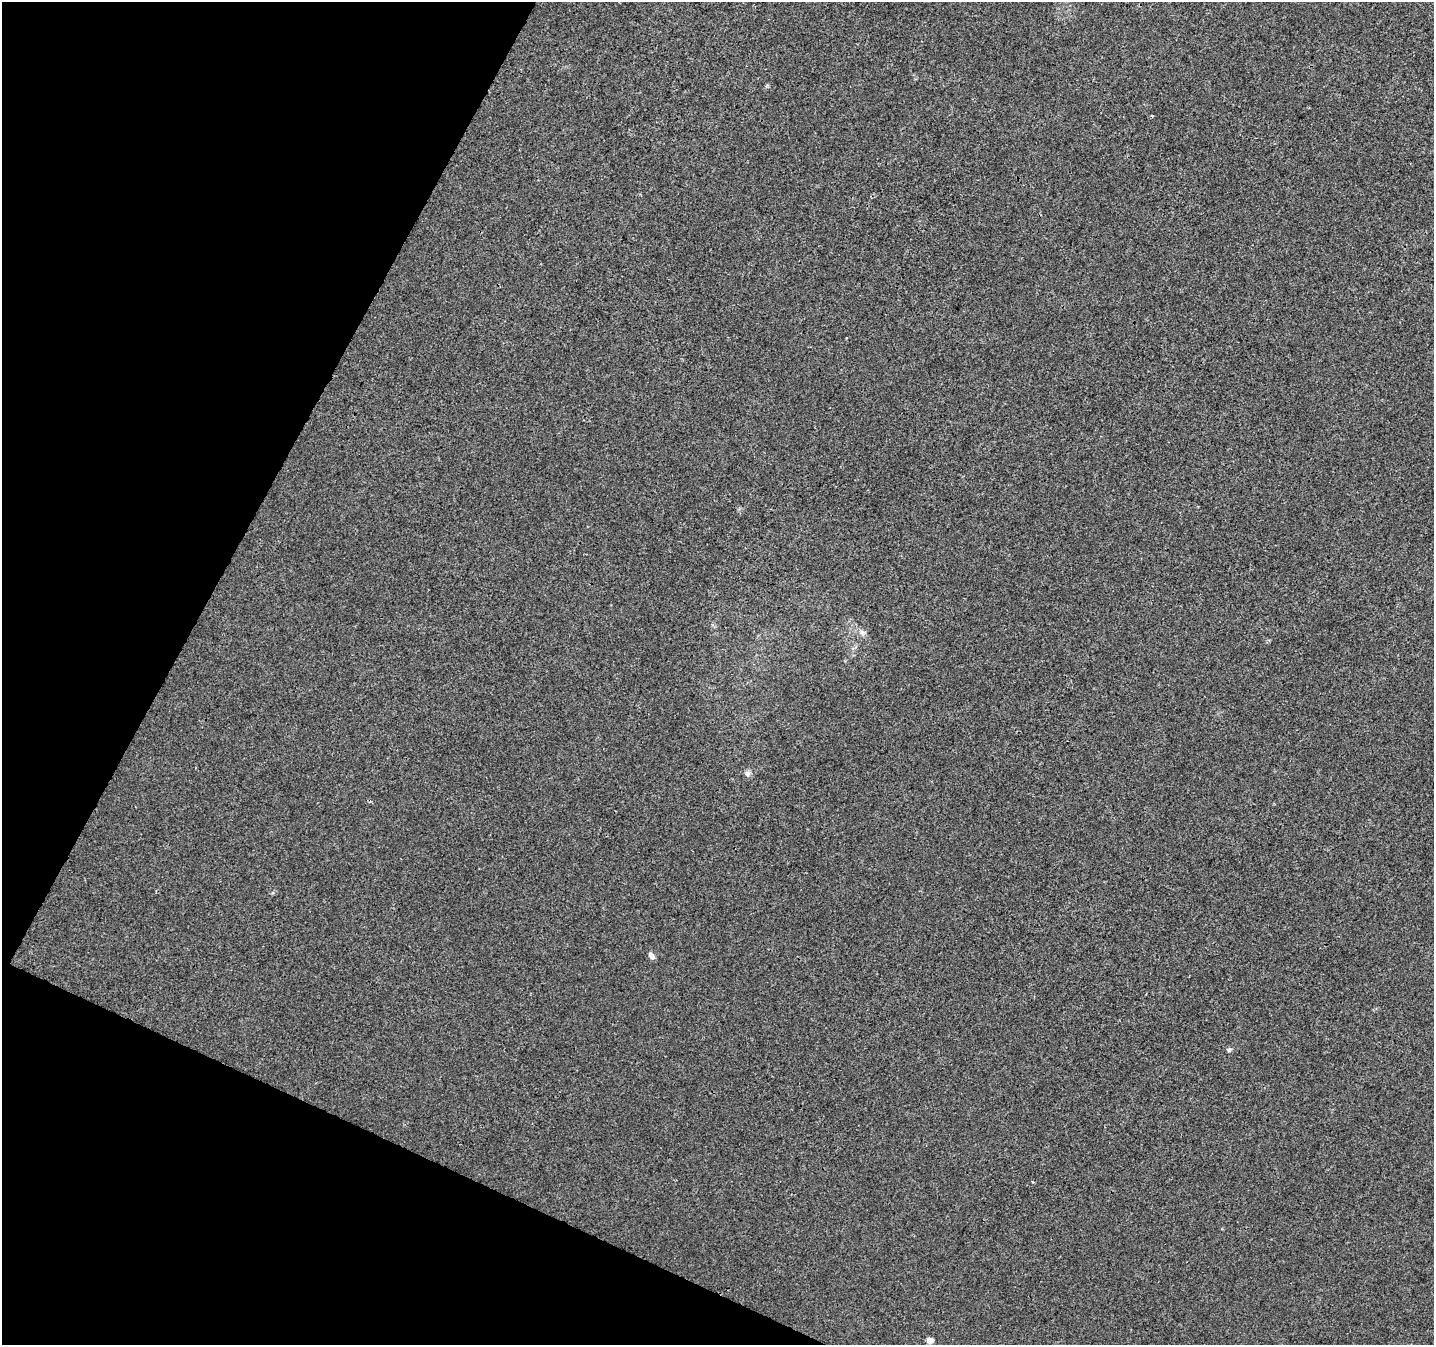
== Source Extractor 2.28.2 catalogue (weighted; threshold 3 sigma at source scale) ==
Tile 9 of 4 x 4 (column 1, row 3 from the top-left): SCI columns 10-1441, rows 1612-2954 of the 5738 x 5840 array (HDU 1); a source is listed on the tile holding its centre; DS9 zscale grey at full resolution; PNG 1436 x 1347 px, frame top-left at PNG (2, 2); no overlay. Shown black and unused: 22% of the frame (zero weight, under 3 of 4 exposures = <1% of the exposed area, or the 3 px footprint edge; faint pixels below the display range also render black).
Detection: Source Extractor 2.28.2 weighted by HDU 2 'WHT'; one run over the whole footprint, this tile lists its part. Background 0.0058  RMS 0.0033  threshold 0.0147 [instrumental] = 3 sigma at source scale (4.5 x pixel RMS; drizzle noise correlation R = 1.50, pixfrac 1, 0.0396/0.0396 arcsec/px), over >= 5 px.
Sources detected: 6; all 6 listed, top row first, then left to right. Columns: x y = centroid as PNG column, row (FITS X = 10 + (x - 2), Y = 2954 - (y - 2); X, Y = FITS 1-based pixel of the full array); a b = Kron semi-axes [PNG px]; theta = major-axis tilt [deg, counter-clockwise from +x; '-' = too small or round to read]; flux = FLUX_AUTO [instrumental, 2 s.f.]
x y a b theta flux
862 632 9 7 -37 1.2
747 774 8 7 - 1.2
652 956 8 6 -53 1.4
1229 1050 6 5 - 0.7
1033 1182 3 2 - 0.5
930 1340 5 4 - 3.6